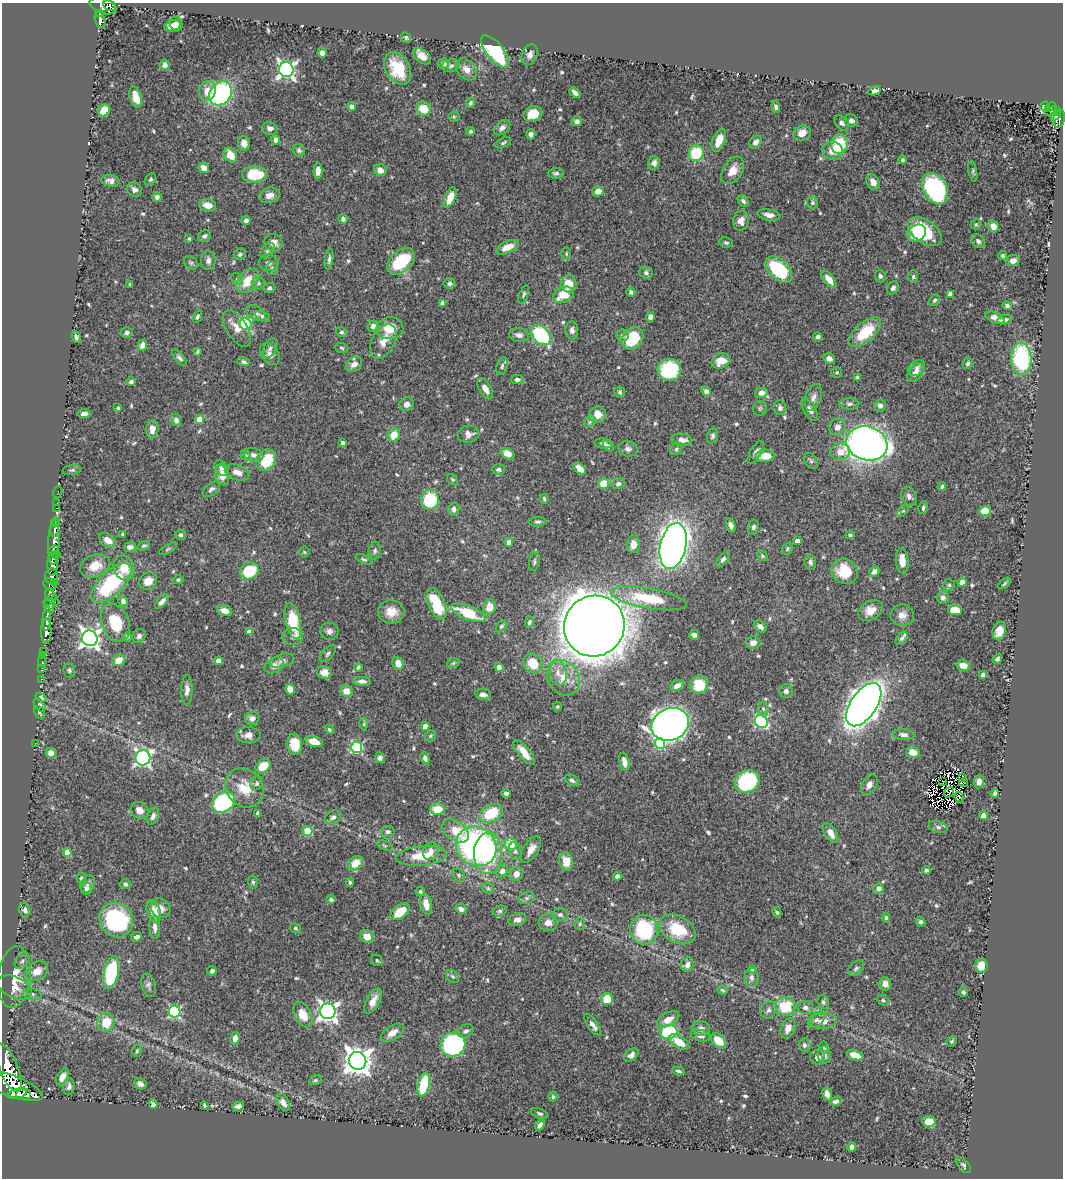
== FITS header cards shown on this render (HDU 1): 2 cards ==
NAXIS1  =                 1061
NAXIS2  =                 1176

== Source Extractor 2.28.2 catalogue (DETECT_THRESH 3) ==
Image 1061 x 1176 px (HDU 1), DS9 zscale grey, 1 PNG px = 1 image px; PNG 1065 x 1180 px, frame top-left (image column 1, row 1176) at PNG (2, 3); each listed source drawn as its Kron ellipse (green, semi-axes under 4 px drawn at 4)
Background 0.577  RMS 0.014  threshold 0.0414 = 3 sigma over >= 5 px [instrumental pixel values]
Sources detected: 631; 1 with non-positive FLUX_AUTO (blend fragments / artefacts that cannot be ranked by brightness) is neither listed nor drawn; of the other 630, the 500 brightest by FLUX_AUTO listed and drawn (130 fainter detections omitted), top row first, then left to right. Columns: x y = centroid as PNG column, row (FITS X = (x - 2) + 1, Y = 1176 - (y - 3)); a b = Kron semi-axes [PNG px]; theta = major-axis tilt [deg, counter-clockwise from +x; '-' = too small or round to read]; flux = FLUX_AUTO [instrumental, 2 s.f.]
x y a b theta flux
103 6 14 7 -18 620
110 6 7 4 -27 150
100 13 4 3 - 130
100 20 8 5 -72 200
176 24 7 6 - 5.9
172 26 8 5 17 6
406 37 5 5 - 2.5
495 51 19 8 -51 95
322 53 5 4 - 3.8
530 55 11 7 67 5.4
422 56 10 6 -39 7.1
444 63 5 5 - 5.5
164 65 5 5 - 4.6
451 66 9 6 10 2.9
398 68 17 12 -59 29
466 69 12 9 -49 7.3
286 70 7 7 - 350
207 91 10 8 72 10
875 91 6 4 21 5.3
220 93 13 10 53 150
575 93 6 4 -41 4.1
136 97 11 5 -74 12
470 103 5 4 - 2
1045 106 5 3 - 11
352 107 4 4 - 3.5
776 107 6 4 -74 2.1
1051 107 6 4 28 82
423 109 7 6 - 19
104 110 6 5 - 20
1053 111 8 5 7 92
533 114 9 8 - 13
1056 115 6 3 45 78
454 117 5 5 - 1.4
1059 119 9 5 73 110
577 121 5 5 - 3.7
851 121 7 6 - 3
842 123 8 6 -47 3.4
270 128 8 6 -19 4
502 128 9 6 39 4.1
470 131 4 4 - 1.8
802 133 9 7 23 9.2
531 134 5 4 - 3.4
275 140 5 4 - 4
719 140 12 6 68 15
755 142 7 5 47 4.2
244 143 7 6 - 6.5
503 143 8 4 25 1.8
839 144 10 8 82 41
299 150 6 6 - 2.4
833 150 10 9 - 12
696 153 8 7 - 40
230 155 8 6 -53 16
903 160 4 4 - 1.9
654 163 7 5 72 3.6
204 168 6 4 -44 7
380 170 6 6 - 6.1
733 170 15 9 58 11
318 171 7 4 87 7
973 171 10 4 -79 1.7
556 173 8 5 3 2.4
255 175 12 8 0 36
151 179 6 5 - 1.8
111 181 9 6 -7 4.4
873 182 8 6 -61 6.3
935 189 17 11 -59 150
134 190 8 6 -41 3.8
598 191 5 5 - 7.8
269 195 10 7 13 5.5
157 197 5 4 - 2.9
450 197 11 5 67 15
743 201 6 4 -49 2.1
813 203 5 5 - 1.8
207 205 9 6 -15 7.1
769 215 11 5 -10 5.9
343 219 5 4 - 2.3
246 221 4 4 - 3.1
741 221 10 8 78 6.5
976 224 5 5 - 1.4
993 226 6 5 - 8.5
925 232 19 11 -35 57
916 233 10 8 29 14
204 236 7 5 43 2.4
189 239 3 3 - 1.4
978 241 8 6 -46 2.9
273 243 9 8 - 7.7
726 243 7 5 -11 1.8
507 247 12 6 24 10
267 250 9 6 50 2.2
240 254 6 5 - 2.2
566 254 6 5 - 1.4
1002 256 4 4 - 1.8
329 259 11 3 83 2.4
208 260 10 7 87 4.2
401 261 16 10 42 50
1013 261 7 5 8 5.6
191 263 8 6 -44 2
269 263 10 8 -8 3.6
272 268 6 6 - 2
779 270 16 9 -45 63
646 273 7 6 - 2.8
880 276 6 5 - 2
913 277 6 5 - 1.8
237 279 6 5 - 1.9
829 279 10 5 -51 10
247 281 14 9 49 18
258 283 6 6 - 2.3
449 283 5 5 - 2.6
130 284 3 3 - 1.5
569 284 9 7 -76 16
269 288 6 5 - 2.3
893 288 7 5 56 3.2
631 292 5 4 - 2
524 294 9 4 69 1.9
950 294 4 4 - 7.3
564 295 11 7 23 20
935 300 6 4 55 1.9
443 303 4 4 - 6.6
1007 306 5 4 - 2.3
256 313 10 7 -31 4.1
263 316 8 4 -28 2.7
197 317 6 4 68 2.1
650 317 4 4 - 4.9
995 318 10 5 -22 6.2
1005 320 8 4 10 3.3
246 324 6 5 - 89
373 326 6 5 - 5.1
237 328 20 10 -58 10
390 328 13 11 5 22
572 330 9 6 -87 4
341 332 5 4 - 1.7
865 332 20 9 40 37
127 333 6 5 - 2.5
519 335 10 7 -11 4.8
541 335 11 8 -48 77
623 335 6 6 - 2.2
76 337 6 4 -68 2.4
818 337 5 4 - 2.7
632 338 12 10 47 42
383 342 18 11 62 12
142 345 5 4 - 4.6
270 348 10 6 62 3.3
342 348 7 5 -19 1.5
197 351 4 3 - 1.5
270 354 12 8 -53 5.4
180 358 10 4 -50 2.6
829 359 6 5 - 5.9
1021 359 16 10 -89 98
721 361 9 7 24 13
243 362 6 4 -19 2.2
968 363 6 5 - 2.2
354 364 9 7 40 6.3
502 366 9 5 74 2.5
917 368 9 7 38 3.7
669 370 11 11 - 62
837 372 5 5 - 1.6
915 373 10 7 54 5.8
857 377 4 4 - 2.6
517 379 6 5 - 3
131 382 4 4 - 2.4
485 389 11 5 -58 6.7
706 391 5 4 - 3.4
620 392 5 5 - 1.7
761 393 6 5 - 4.6
813 397 14 7 72 5
407 404 7 6 - 5.3
849 404 10 5 0 3
880 405 6 6 - 3.3
118 408 4 3 - 1.4
760 408 7 6 - 1.8
780 408 7 6 - 2.8
810 410 12 6 -58 4.1
84 414 6 4 9 3.8
597 415 8 8 - 12
199 419 5 4 - 15
176 420 6 5 - 4.2
590 422 6 5 - 1.7
837 427 9 8 - 6.1
152 429 9 6 83 7.5
468 434 11 8 9 5.2
394 435 7 6 - 16
713 436 7 5 78 2.3
682 440 10 6 -7 5.7
343 443 4 4 - 3.3
603 443 9 5 -8 2.3
867 443 21 17 -16 600
608 446 6 4 -43 2.1
628 449 10 7 -14 3.9
676 449 7 5 52 1.9
840 452 10 8 9 9.3
755 453 13 5 61 4
508 454 7 5 -32 8.7
246 455 5 4 - 1.7
254 455 10 6 -16 5
765 456 10 6 5 14
266 460 11 9 55 36
811 461 9 5 -52 2.2
221 468 8 6 -54 2.5
499 469 6 5 - 2.9
580 469 7 4 -40 8
72 470 9 5 10 2.1
237 472 12 7 -20 7.1
222 475 10 7 -78 11
452 479 6 4 -43 1.5
604 484 5 5 - 24
618 484 6 5 - 3.2
942 486 4 3 - 2
211 489 10 5 39 3
58 492 6 2 72 6.7
909 496 9 7 -62 3.9
544 499 5 3 - 1.5
430 500 10 9 - 46
57 503 2 2 - 6.7
56 508 2 2 - 5.4
923 508 6 4 81 1.9
454 509 6 5 - 4
903 511 7 4 43 1.6
985 511 6 5 - 20
56 522 4 3 - 82
538 522 9 4 0 2.2
731 525 7 4 -70 3.7
753 527 7 5 71 2.8
55 530 6 4 -89 200
123 534 4 3 - 1.5
180 535 5 5 - 2.1
850 535 4 4 - 1.5
107 540 9 6 -34 8
797 541 4 4 - 8.4
54 542 23 5 88 740
509 542 4 4 - 5.7
633 544 9 6 88 7.7
144 546 6 4 22 1.7
673 546 23 13 78 880
130 547 6 5 - 4.4
168 549 10 3 30 1.5
787 549 6 5 - 1.5
53 550 6 4 39 270
375 551 9 6 83 2.6
304 552 5 5 - 1.4
57 554 2 2 - 86
762 556 5 4 - 1.4
364 559 9 4 -26 1.8
723 559 9 5 53 3.3
902 561 13 6 -85 8.9
534 562 9 5 79 2.1
810 562 8 6 -79 2.9
53 564 12 5 89 1200
95 566 15 11 21 15
124 568 12 10 -69 17
249 571 10 8 25 38
845 571 13 12 - 29
874 572 5 4 - 5.8
51 576 7 6 - 370
178 580 5 4 - 1.7
148 581 9 8 - 10
55 582 4 2 - 65
962 582 5 4 - 5.8
111 583 25 12 44 81
1004 583 7 3 44 1.5
50 584 7 5 -47 210
949 585 6 6 - 1.6
49 594 6 4 79 340
649 598 38 10 -10 48
943 598 6 6 - 3.1
50 600 8 3 38 140
123 601 5 5 - 3.4
55 602 2 2 - 7
162 602 9 4 47 5.1
436 604 17 8 -67 43
49 607 7 4 -63 170
489 607 8 6 80 13
870 610 13 9 31 12
955 610 7 5 -4 15
224 611 8 5 -20 9.7
391 612 13 11 -2 14
468 613 18 7 -21 45
902 615 12 11 - 7.3
47 618 12 4 86 680
293 621 18 7 -77 41
529 622 5 4 - 2.1
115 623 20 13 -68 33
501 626 7 4 53 1.7
594 626 31 30 - 3100
760 626 7 5 -43 4.3
46 631 12 5 89 1100
329 631 9 8 - 4.2
999 631 9 6 76 9.7
249 632 4 4 - 7.6
694 635 5 5 - 3.6
139 636 7 6 - 3.2
128 637 4 3 - 1.8
293 637 10 8 -2 4.5
90 638 8 7 - 480
902 638 7 4 50 2.1
753 643 7 6 - 5.6
43 651 3 2 - 16
328 654 10 5 48 2.3
43 655 2 2 - 9.1
997 659 5 4 - 2
119 660 7 5 29 12
218 660 4 4 - 6.1
282 661 12 6 18 4.2
42 662 5 2 - 10
398 663 6 5 - 11
453 663 6 4 22 1.4
533 663 10 9 - 25
963 665 7 5 -10 9.7
274 666 10 7 26 5.9
358 667 4 3 - 1.8
499 667 5 4 - 3.9
42 668 3 2 - 7.7
69 670 7 6 - 2.1
324 672 7 6 - 7
558 673 13 8 -77 8.5
983 675 4 4 - 4.7
564 678 19 15 -53 19
41 679 2 2 - 8.8
362 681 9 4 -2 3.6
699 685 9 8 - 28
677 686 7 5 31 5.5
290 689 5 5 - 9.3
187 690 15 5 89 4.8
347 691 6 5 - 11
786 691 7 7 - 2.8
483 694 8 5 -9 5.3
41 697 6 4 -35 1.7
40 705 7 5 -54 2
864 705 24 13 56 1200
557 707 5 4 - 1.4
763 709 6 5 - 1.9
39 712 7 4 -63 1.4
252 718 7 6 - 5.2
761 722 7 6 - 100
364 724 6 4 89 1.4
670 724 19 16 26 760
425 726 4 4 - 8
329 729 5 4 - 1.4
248 735 12 8 -1 6.3
903 735 11 5 -6 3.7
431 736 6 4 56 1.4
314 742 8 5 -15 14
35 743 2 2 - 10
295 744 10 7 -81 26
660 744 5 5 - 56
357 747 5 5 - 95
524 752 15 5 -51 14
913 752 7 5 -17 7
51 753 5 5 - 8
143 758 7 7 - 240
380 758 5 5 - 3
425 758 6 4 -68 2.9
624 762 9 5 -77 6.7
263 766 8 6 40 17
962 778 3 2 - 84
572 780 7 5 -33 2.8
747 781 13 11 29 90
943 781 2 2 - 1.7
979 782 6 5 - 5.9
257 783 7 6 - 2
963 783 4 2 - 1.9
869 785 11 7 61 5.9
244 788 20 18 -51 23
949 792 6 2 56 1.7
506 793 4 3 - 2.7
995 793 4 4 - 2.5
959 797 5 3 - 1.8
223 802 12 9 33 130
437 809 7 6 - 18
140 810 9 8 - 7.3
258 813 4 4 - 3.9
491 813 12 8 29 39
153 816 9 5 68 4.1
983 816 4 4 - 14
333 817 8 6 32 3.5
938 827 9 6 -16 3
307 831 5 5 - 36
456 831 15 9 -34 22
388 832 7 5 7 2.8
830 833 11 6 -57 8.5
511 844 6 6 - 24
385 845 8 4 -22 1.5
476 846 21 19 -39 300
531 849 15 7 59 8
431 851 9 7 70 6
515 851 9 6 -68 2.6
67 852 4 4 - 12
488 853 21 14 88 56
421 856 25 10 5 22
566 861 9 7 -79 14
355 863 8 6 38 13
926 870 4 4 - 2.2
502 871 6 5 - 5.2
516 874 7 6 - 7
459 875 7 5 -44 1.9
617 876 4 3 - 2.8
81 878 5 4 - 1.6
253 882 6 4 -75 1.5
350 882 4 3 - 1.6
88 884 9 6 59 3
125 884 5 5 - 2.2
488 888 6 5 - 1.6
879 888 5 5 - 6.3
87 889 6 5 - 3.3
420 891 5 4 - 1.8
527 898 8 6 20 2.6
331 899 4 4 - 2.2
426 904 10 5 -80 9.3
161 908 10 9 - 6.7
461 909 6 5 - 4.8
25 910 7 5 -67 3.6
154 911 11 6 -70 13
500 911 7 5 16 1.9
400 912 11 6 38 21
777 912 5 4 - 1.8
560 915 8 6 1 3
886 918 5 4 - 1.6
116 920 18 16 -56 120
517 920 9 6 18 4.6
920 922 5 4 - 1.9
548 923 9 8 - 6.8
580 924 6 5 - 1.6
155 927 11 5 -87 5.3
295 928 5 4 - 1.4
677 929 19 13 -30 39
644 930 15 14 - 77
136 937 6 4 23 3.4
367 937 7 6 - 8.7
377 960 6 5 - 2.1
22 961 9 6 47 3.2
687 965 7 6 - 6.4
981 966 7 6 - 12
856 968 9 6 45 2.6
752 969 4 4 - 1.4
37 971 12 9 32 12
212 971 5 4 - 2.6
111 973 17 7 78 83
453 976 7 5 -49 2.3
14 977 31 16 84 30
751 977 10 7 -88 3.8
885 984 7 6 - 6.1
148 985 12 7 -75 3.3
15 987 18 10 -24 11
722 990 5 4 - 1.4
963 992 5 4 - 2
32 994 9 6 -9 3.1
607 999 6 6 - 19
883 1000 6 5 - 1.5
373 1001 14 6 62 8.3
823 1002 7 5 -71 2.2
785 1007 9 9 - 40
805 1007 7 6 - 3.5
768 1010 9 7 62 3.7
328 1011 8 7 - 460
175 1012 6 6 - 110
303 1015 13 8 -62 13
668 1019 12 6 29 9.2
816 1020 9 6 44 3.4
823 1021 13 7 6 10
106 1022 9 8 - 22
593 1025 13 5 -56 5.5
788 1028 10 6 66 7.1
701 1029 9 7 -15 5.2
466 1031 8 6 29 3.4
669 1032 9 7 11 61
392 1033 13 7 32 7.8
700 1036 10 5 -17 5.4
235 1038 6 5 - 5.3
718 1041 8 6 -43 19
952 1041 5 4 - 1.7
679 1042 11 6 -33 15
453 1044 13 11 32 150
804 1045 7 6 - 2.5
824 1047 6 5 - 1.7
137 1051 6 4 75 1.5
631 1055 8 5 37 4.5
824 1055 8 6 -83 3.7
855 1055 9 5 -18 11
818 1057 7 7 - 4.3
358 1061 9 8 - 1200
9 1068 26 9 -66 2600
679 1071 6 3 -10 1.8
62 1077 9 5 62 6.5
315 1080 6 5 - 1.5
140 1084 6 5 - 4.1
424 1085 12 6 76 56
11 1086 34 10 -21 2900
69 1087 8 5 83 3.8
17 1094 9 4 14 860
23 1094 7 5 3 680
827 1094 6 4 -78 5.6
553 1097 5 4 - 1.6
836 1101 6 4 21 3.4
283 1102 9 6 -59 5.2
153 1104 5 4 - 3.1
204 1105 4 3 - 1.5
238 1106 6 4 12 4
539 1113 9 5 -21 2.1
929 1121 7 5 -6 13
540 1125 6 4 55 4.2
852 1147 4 4 - 5.6
964 1165 9 5 -52 2.4
At the frame edge (FLAGS 8, measured only in part): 1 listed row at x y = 103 6
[130 fainter detections neither listed nor drawn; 1 non-positive-flux detection neither listed nor drawn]